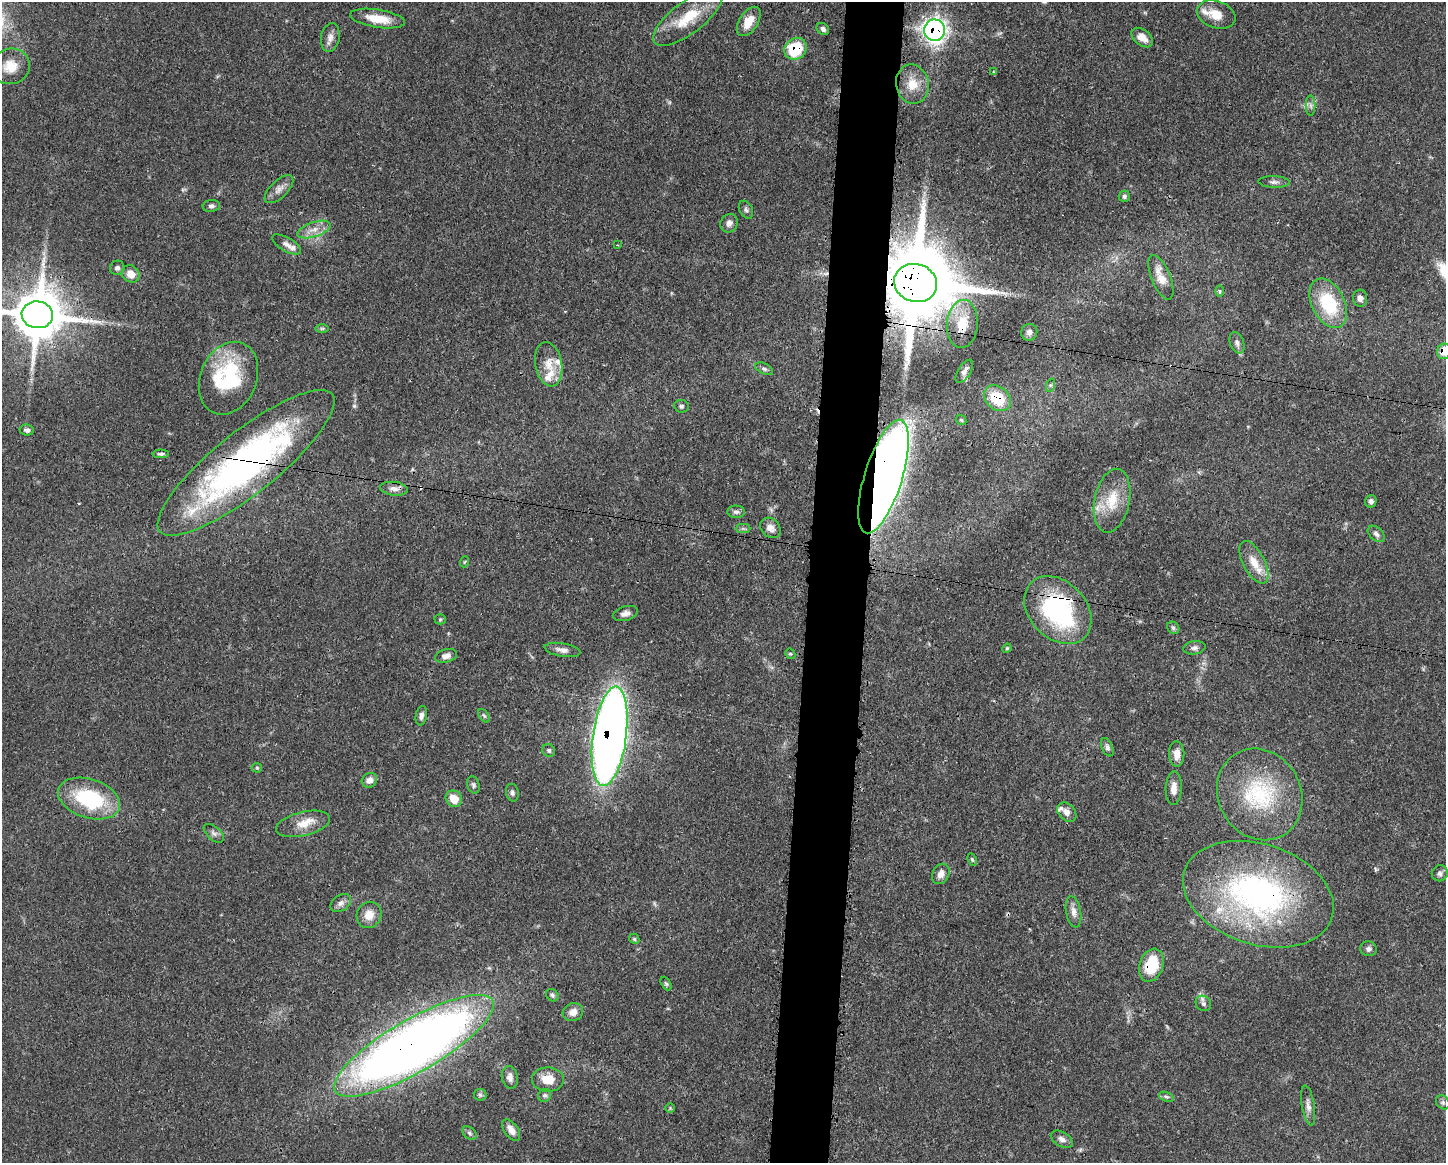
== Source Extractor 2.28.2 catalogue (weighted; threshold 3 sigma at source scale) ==
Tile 5 of 3 x 4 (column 2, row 2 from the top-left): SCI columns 1563-3006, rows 2325-3485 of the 4681 x 4647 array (HDU 1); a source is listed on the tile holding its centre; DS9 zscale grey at full resolution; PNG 1448 x 1165 px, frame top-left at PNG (2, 2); each listed source drawn as its Kron ellipse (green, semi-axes under 4 px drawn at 4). Shown black and unused: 4% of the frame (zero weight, under 3 of 4 exposures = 1% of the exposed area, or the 3 px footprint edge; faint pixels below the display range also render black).
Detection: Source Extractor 2.28.2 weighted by HDU 2 'WHT'; one run over the whole footprint, this tile lists its part. Background 0.0597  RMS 0.0031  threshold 0.0141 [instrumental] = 3 sigma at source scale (4.5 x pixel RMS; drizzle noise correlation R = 1.50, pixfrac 1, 0.05/0.05 arcsec/px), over >= 5 px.
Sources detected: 118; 1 too faint to see at this stretch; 1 inside a brighter object's white glare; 1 cosmic-ray / hot-pixel residue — neither listed nor drawn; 7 inside a brighter listed object's ellipse — not listed separately; the other 108 listed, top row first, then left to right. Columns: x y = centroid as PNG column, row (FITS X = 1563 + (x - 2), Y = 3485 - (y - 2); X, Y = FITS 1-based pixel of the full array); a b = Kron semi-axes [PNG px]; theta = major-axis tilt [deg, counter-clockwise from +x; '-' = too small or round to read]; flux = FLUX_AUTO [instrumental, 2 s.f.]
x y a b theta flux
1216 15 20 13 -20 4.8
688 18 41 16 37 12
378 19 28 9 -9 6.3
749 21 16 9 57 5.1
823 29 7 5 -39 1
935 30 11 10 - 160
330 37 14 9 80 2
1142 37 12 7 -38 3
795 49 12 10 42 14
10 66 19 17 17 5.5
993 72 4 3 - 0.52
912 84 20 16 -80 6.3
1311 105 10 5 -89 1
1274 182 15 5 -2 1.2
279 189 18 8 44 2.2
1124 196 6 5 - 0.67
211 206 8 6 7 0.89
746 210 9 6 -63 0.88
729 223 9 8 - 1.5
314 229 17 7 18 3
287 244 16 7 -30 1.7
617 245 3 2 - 0.26
117 268 7 7 - 1
131 274 9 8 - 3.7
1161 277 24 9 -68 4.6
916 283 22 19 -16 5300
1219 291 6 4 -89 0.45
1360 298 8 7 - 1.5
1328 303 26 16 -63 20
37 315 16 13 -7 1800
962 324 24 15 85 7.6
322 328 7 4 1 0.54
1029 332 8 8 - 1.3
1237 343 11 7 -69 1.3
1444 351 8 7 - 5.4
549 364 22 13 -80 5.2
764 369 9 5 -25 0.82
964 371 13 6 58 1.4
228 378 37 28 67 27
1051 385 7 4 71 0.6
997 398 15 11 -40 12
681 406 7 6 - 0.7
961 420 6 4 -45 0.44
27 430 7 5 -4 0.98
161 454 8 4 0 0.67
246 463 110 31 38 120
883 477 59 19 73 560
394 489 14 6 -6 2
1112 501 32 17 78 9.7
1371 501 6 5 - 1.1
736 512 9 6 -3 1
743 528 7 4 0 0.63
770 528 11 9 -44 1.9
1376 534 10 6 -43 1.1
464 562 5 3 - 0.33
1254 562 23 10 -62 5.4
1058 610 38 28 -46 45
625 614 13 7 15 1.5
440 619 5 5 - 0.44
1173 628 7 5 -46 0.67
1007 648 5 3 - 0.3
1194 648 11 6 9 1.2
562 650 18 6 -10 1.9
790 654 5 4 - 0.41
446 656 11 6 15 1.8
421 716 10 5 80 1.2
484 716 7 4 -53 0.55
610 736 50 16 82 330
1107 747 10 5 -67 0.87
549 750 7 6 - 0.69
1177 754 12 7 -88 2.6
257 768 5 5 - 0.37
369 780 8 7 - 1.9
473 785 9 6 -73 0.75
1174 788 17 8 88 2.9
512 793 9 6 -78 0.85
1260 794 47 41 -60 29
89 799 32 19 -18 25
454 799 9 7 -46 4.6
1067 812 11 8 -45 1.9
303 824 27 12 13 5.2
214 833 12 6 -40 1.1
972 860 6 4 -63 0.43
1440 873 8 7 - 1.1
941 874 10 8 63 2.1
1258 894 77 50 -18 91
341 903 11 8 36 1.5
1074 912 16 7 -79 2
369 915 13 12 - 3.4
634 939 5 4 - 0.47
1368 949 8 7 - 1
1151 965 17 11 71 13
666 983 7 5 -62 0.53
552 995 7 5 -47 0.68
1203 1003 8 7 - 1.1
573 1012 10 9 - 2.3
414 1046 91 26 30 370
510 1077 11 8 -79 1.8
548 1079 16 12 -2 5.7
480 1095 6 6 - 0.58
545 1095 7 6 - 0.71
1166 1097 8 4 -18 0.69
1443 1102 7 6 - 0.77
1308 1106 20 6 -81 2
670 1108 5 5 - 0.39
511 1130 12 7 -55 2.3
469 1133 8 5 -41 0.81
1062 1139 12 7 -30 1.5
Overlapping masked pixels (flux is a lower limit): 14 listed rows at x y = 935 30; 795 49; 916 283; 37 315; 962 324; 1444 351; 997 398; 246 463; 883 477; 1058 610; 610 736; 1258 894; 1151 965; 414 1046
Isophote crosses this tile's border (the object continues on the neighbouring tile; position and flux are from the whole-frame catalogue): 2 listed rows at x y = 37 315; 1444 351